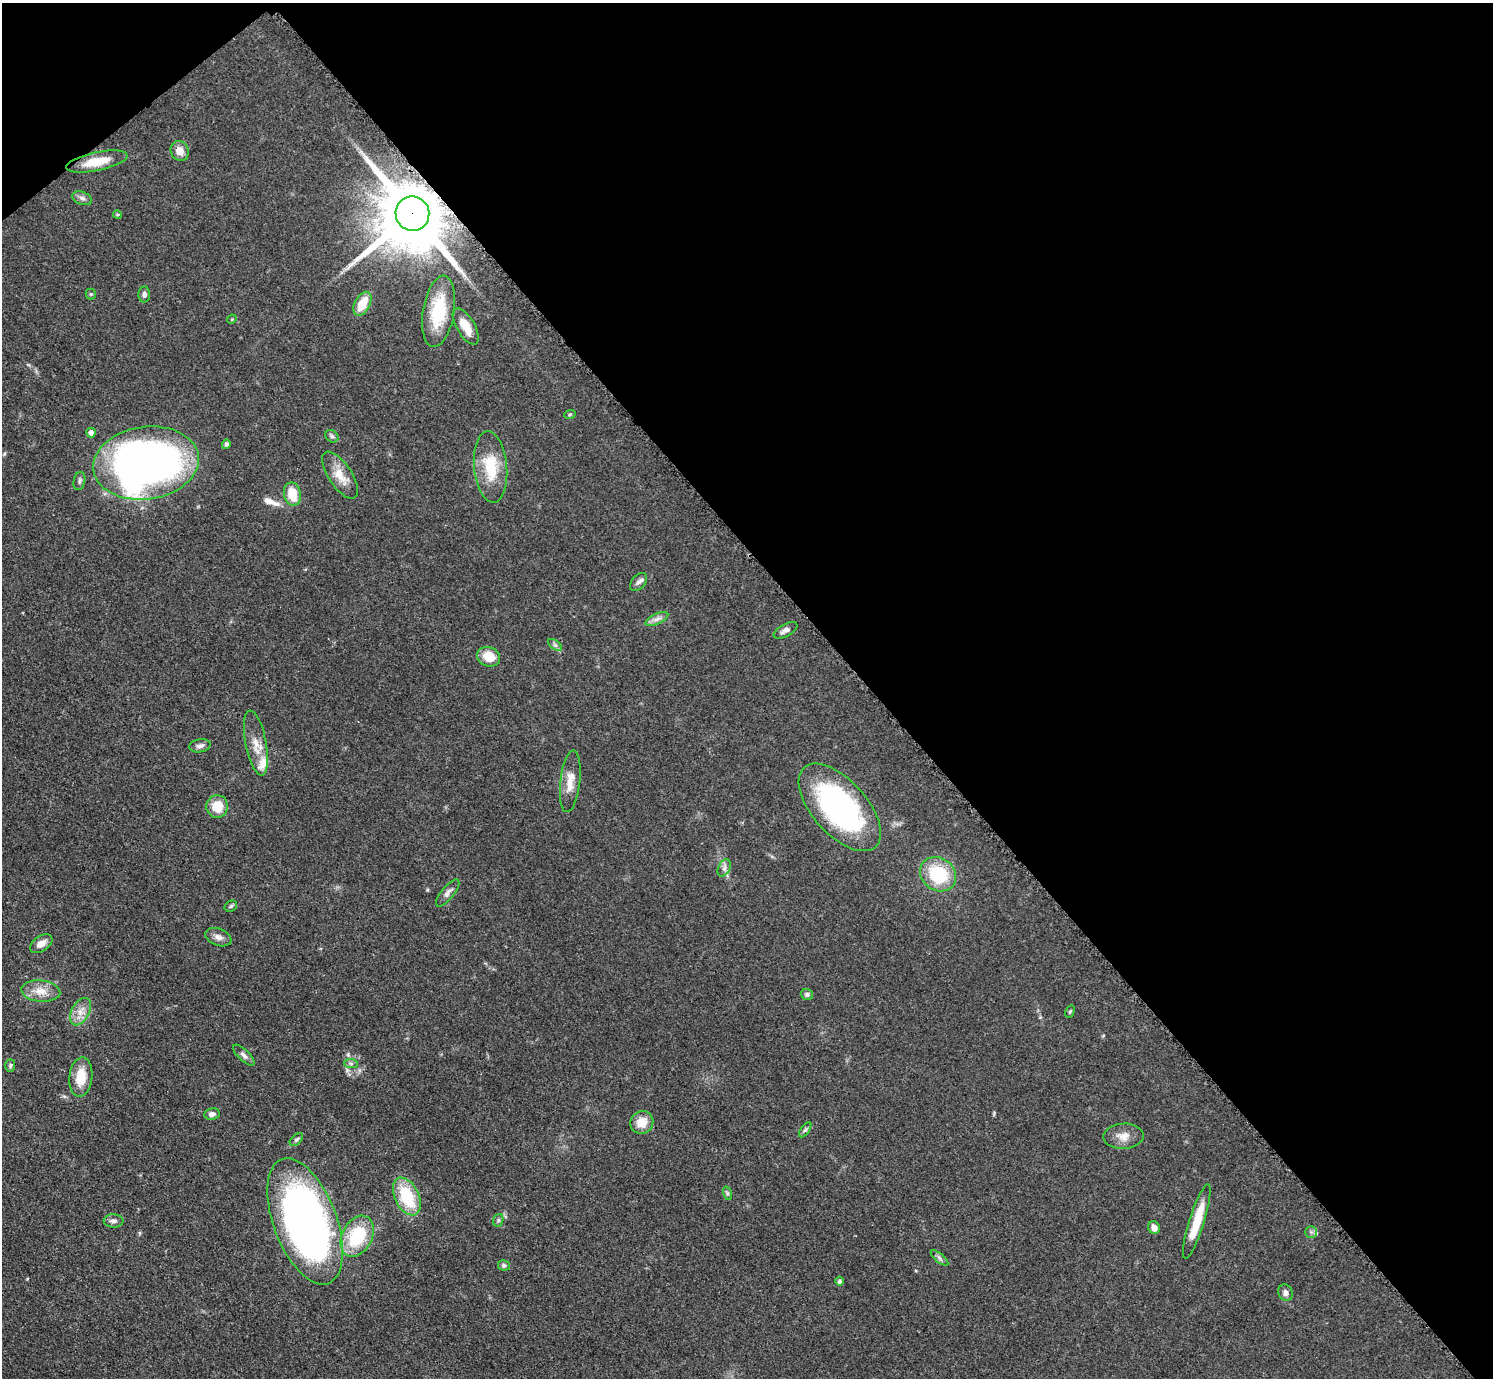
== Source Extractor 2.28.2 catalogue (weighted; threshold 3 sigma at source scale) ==
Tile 3 of 4 x 4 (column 3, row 1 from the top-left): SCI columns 2989-4479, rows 4432-5807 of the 5971 x 5968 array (HDU 1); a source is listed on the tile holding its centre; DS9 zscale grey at full resolution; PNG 1495 x 1380 px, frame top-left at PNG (2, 3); each listed source drawn as its Kron ellipse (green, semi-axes under 4 px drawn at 4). Shown black and unused: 43% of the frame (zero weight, under 3 of 5 exposures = <1% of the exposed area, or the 3 px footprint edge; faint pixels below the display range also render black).
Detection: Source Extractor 2.28.2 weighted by HDU 2 'WHT'; one run over the whole footprint, this tile lists its part. Background 0.0501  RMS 0.0052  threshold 0.0233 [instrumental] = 3 sigma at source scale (4.5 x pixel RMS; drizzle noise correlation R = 1.50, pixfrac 1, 0.05/0.05 arcsec/px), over >= 5 px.
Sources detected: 64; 1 long thin detection or spike segment (spike, bleed or trail) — neither listed nor drawn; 1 inside a brighter listed object's ellipse — not listed separately; the other 62 listed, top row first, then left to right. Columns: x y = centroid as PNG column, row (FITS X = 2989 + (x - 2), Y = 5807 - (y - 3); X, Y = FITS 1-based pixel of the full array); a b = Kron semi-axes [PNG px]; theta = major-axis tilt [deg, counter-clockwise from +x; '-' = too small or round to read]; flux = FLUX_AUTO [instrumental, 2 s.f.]
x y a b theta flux
180 151 10 8 -63 4.8
97 162 31 9 12 12
82 198 10 6 -23 1.9
412 214 17 17 - 6100
117 215 4 4 - 0.67
91 294 5 5 - 0.7
144 294 8 6 88 1.6
362 304 13 7 61 12
439 311 36 15 81 25
232 319 5 4 - 0.53
466 326 20 9 -59 8.8
570 414 6 3 19 0.55
91 433 5 4 - 2.4
332 436 7 5 -43 1.1
226 444 5 4 - 1.2
146 463 53 36 8 330
490 467 36 16 -84 20
340 475 27 11 -57 8.8
79 481 9 5 78 1.4
292 494 12 8 -78 11
638 582 10 6 49 2
657 619 12 5 26 2.4
785 630 13 6 28 2.6
555 645 8 4 -36 1.2
489 657 12 9 -22 8.6
256 743 33 10 -79 8.4
200 746 11 6 10 2.2
570 781 31 10 84 7.3
217 806 11 11 - 10
840 807 53 27 -48 120
724 868 9 6 61 1.9
938 874 19 16 -35 29
448 893 17 6 51 2.5
231 906 7 5 30 0.92
218 937 13 8 -22 2.9
41 944 12 7 35 4.2
41 991 19 10 -6 6.9
807 994 6 5 - 1.3
1070 1011 6 4 63 0.72
80 1012 15 9 61 4.9
244 1055 14 5 -44 2.1
351 1063 7 4 -2 1.1
10 1065 6 5 - 0.9
81 1077 20 11 84 12
212 1114 8 6 7 1.9
642 1122 12 11 - 8
805 1130 9 4 54 1.1
1124 1136 20 12 2 5.7
296 1140 8 5 45 1
727 1193 7 4 -72 0.93
407 1197 20 12 -63 26
498 1220 6 5 - 1
114 1221 10 6 -4 2
305 1221 66 31 -69 320
1197 1221 39 7 73 15
1154 1228 6 5 - 3
1311 1232 6 5 - 1.1
357 1236 22 15 63 30
939 1258 11 3 -40 1.2
504 1265 6 5 - 1.3
840 1281 4 4 - 1.2
1285 1293 8 7 - 2.2
Overlapping masked pixels (flux is a lower limit): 1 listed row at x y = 412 214